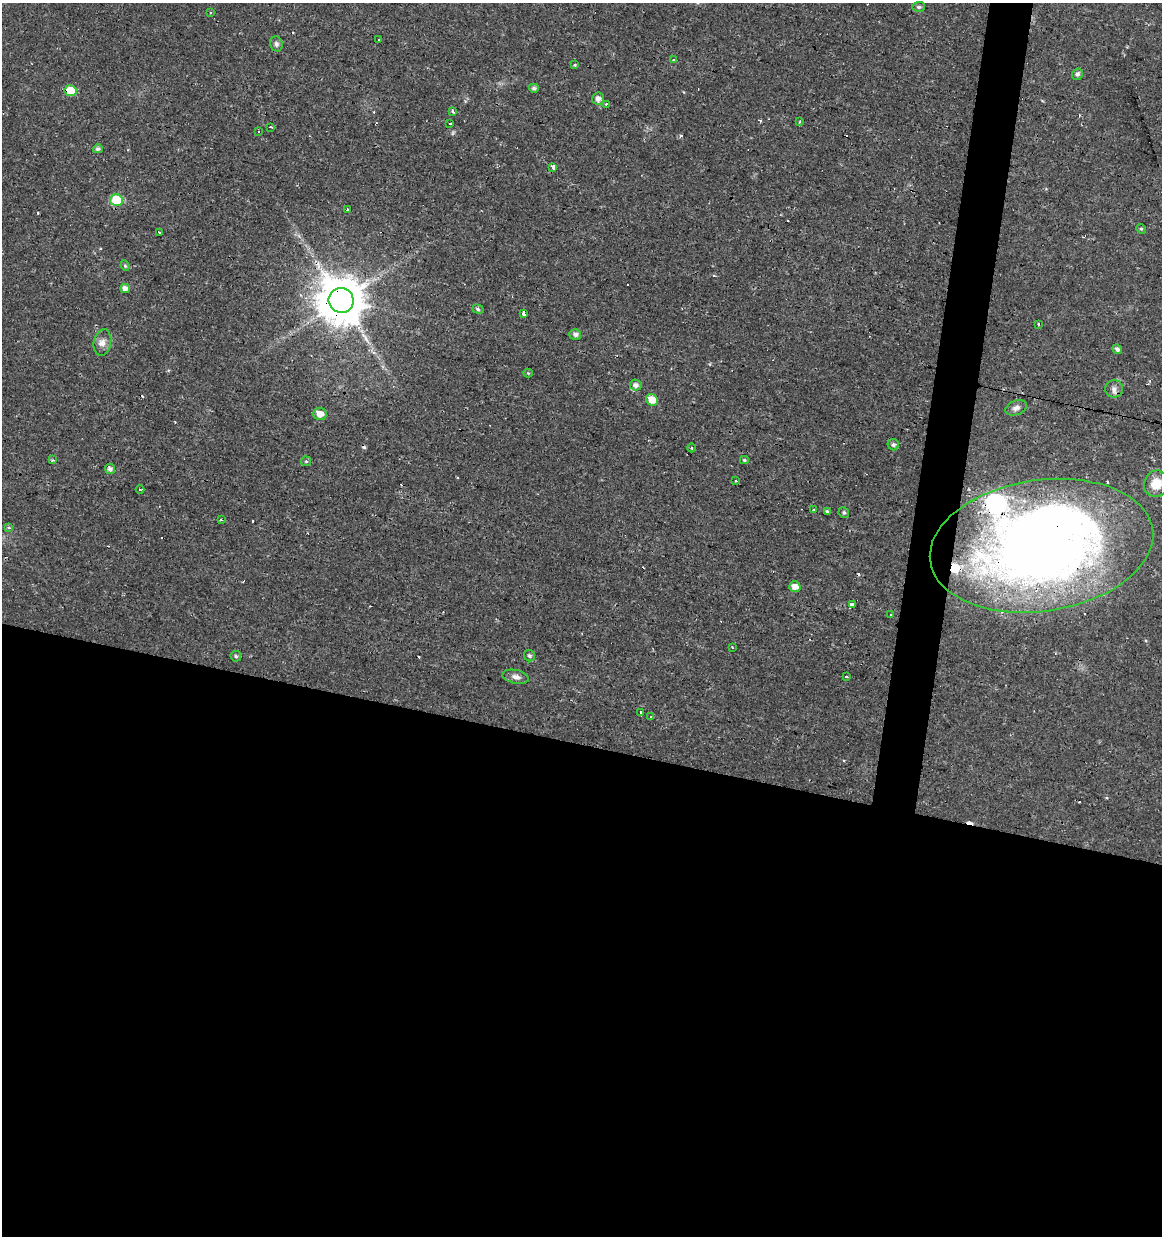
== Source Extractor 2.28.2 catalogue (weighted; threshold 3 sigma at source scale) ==
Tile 14 of 4 x 4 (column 2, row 4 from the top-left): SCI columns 1381-2540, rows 4-1237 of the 5142 x 4941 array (HDU 1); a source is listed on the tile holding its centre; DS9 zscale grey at full resolution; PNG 1164 x 1238 px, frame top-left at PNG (2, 3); each listed source drawn as its Kron ellipse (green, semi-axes under 4 px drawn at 4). Shown black and unused: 42% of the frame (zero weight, under 2 of 3 exposures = <1% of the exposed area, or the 3 px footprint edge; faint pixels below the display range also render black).
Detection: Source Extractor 2.28.2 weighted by HDU 2 'WHT'; one run over the whole footprint, this tile lists its part. Background 0.0224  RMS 0.0028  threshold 0.0127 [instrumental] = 3 sigma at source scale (4.5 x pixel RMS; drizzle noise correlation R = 1.50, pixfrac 1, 0.0396/0.0396 arcsec/px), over >= 5 px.
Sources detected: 89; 1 inside a brighter object's white glare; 24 cosmic-ray / hot-pixel residue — neither listed nor drawn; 2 inside a brighter listed object's ellipse — not listed separately; the other 62 listed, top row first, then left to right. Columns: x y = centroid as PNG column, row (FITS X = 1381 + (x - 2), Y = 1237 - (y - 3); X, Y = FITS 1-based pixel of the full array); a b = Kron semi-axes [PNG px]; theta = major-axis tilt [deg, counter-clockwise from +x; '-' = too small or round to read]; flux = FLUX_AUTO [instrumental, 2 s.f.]
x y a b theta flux
919 7 6 5 - 0.6
211 12 3 3 - 0.32
379 40 3 3 - 0.87
276 44 7 6 - 0.81
673 59 3 3 - 0.76
575 65 3 3 - 0.32
1077 74 6 5 - 0.91
534 88 5 4 - 0.74
70 91 6 5 - 9.4
598 99 6 6 - 1.5
606 104 3 3 - 0.62
452 111 4 3 - 1.1
800 122 4 3 - 0.35
450 123 3 3 - 1.6
271 127 3 2 - 0.3
258 131 3 2 - 0.36
98 149 5 4 - 0.71
552 167 3 3 - 51
116 200 6 6 - 14
347 210 3 3 - 29
1141 229 5 4 - 0.41
159 232 3 3 - 0.9
125 266 5 4 - 0.36
125 288 5 4 - 1.5
341 300 13 12 - 1300
478 309 6 4 -20 0.55
524 313 4 3 - 3.5
1038 324 4 2 - 0.32
575 334 6 5 - 1.2
102 342 13 8 79 1.8
1117 349 5 4 - 0.91
528 373 4 4 - 0.24
636 385 6 5 - 1.1
1114 389 9 8 - 1.4
652 400 6 5 - 4.4
1016 408 11 7 22 1.3
320 414 7 6 - 2.6
893 445 6 5 - 0.75
692 448 4 3 - 0.24
53 460 4 3 - 0.3
744 460 4 3 - 0.36
306 461 5 5 - 0.38
110 469 5 5 - 1.1
736 481 3 3 - 0.92
1156 484 13 12 - 5.2
140 490 4 3 - 0.28
814 510 3 3 - 0.61
827 512 4 3 - 0.52
844 513 5 5 - 0.5
221 520 3 3 - 0.5
8 528 4 3 - 0.91
1041 546 112 65 8 300
795 587 6 5 - 2.4
852 605 3 3 - 1.6
890 615 3 2 - 0.29
732 647 3 2 - 0.25
236 656 5 5 - 0.54
529 656 6 5 - 0.69
516 677 13 6 -11 1.5
846 677 3 3 - 0.49
641 713 4 3 - 5.5
651 717 2 2 - 0.45
Overlapping masked pixels (flux is a lower limit): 3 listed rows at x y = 70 91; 341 300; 1041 546
Isophote crosses this tile's border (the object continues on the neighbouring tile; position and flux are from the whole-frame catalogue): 1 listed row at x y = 1041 546